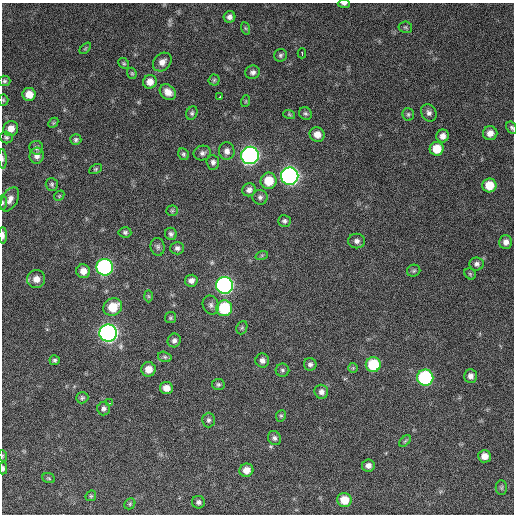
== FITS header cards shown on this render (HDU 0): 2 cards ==
NAXIS1  =                  512 / Axis length
NAXIS2  =                  512 / Axis length

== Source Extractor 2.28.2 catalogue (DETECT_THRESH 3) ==
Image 512 x 512 px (HDU 0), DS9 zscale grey, 1 PNG px = 1 image px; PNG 516 x 516 px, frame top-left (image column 1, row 512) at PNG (2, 3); each listed source drawn as its Kron ellipse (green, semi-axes under 4 px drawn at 4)
Background 766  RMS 27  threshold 81.8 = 3 sigma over >= 5 px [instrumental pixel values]
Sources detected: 108; all 108 listed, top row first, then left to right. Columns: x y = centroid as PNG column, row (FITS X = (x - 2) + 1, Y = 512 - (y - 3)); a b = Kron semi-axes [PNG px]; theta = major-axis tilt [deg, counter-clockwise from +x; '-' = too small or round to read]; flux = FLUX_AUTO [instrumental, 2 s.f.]
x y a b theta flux
344 4 6 4 -1 3600
229 17 6 5 - 6900
405 27 7 5 -9 3100
245 28 6 4 -71 2400
85 48 7 4 44 2200
302 53 5 2 - 10000
280 55 6 6 - 3900
162 62 10 8 45 12000
124 63 6 5 - 2600
253 72 7 6 - 6300
132 73 6 4 -68 2500
214 80 5 5 - 3000
4 81 6 5 - 3300
150 82 7 6 - 15000
168 92 9 7 -40 16000
29 94 6 6 - 20000
220 96 3 2 - 2800
3 100 5 5 - 2400
246 101 6 3 71 2100
192 113 7 5 64 3900
305 113 7 6 - 3600
429 113 9 7 -58 6800
289 114 6 4 -19 2400
408 114 6 5 - 3100
53 123 6 4 45 2400
11 128 8 7 - 15000
512 128 6 5 - 3400
490 133 7 7 - 14000
317 134 7 7 - 15000
443 136 6 6 - 9900
6 137 6 5 - 3700
76 140 6 5 - 3800
36 148 7 6 - 5100
437 149 7 7 - 34000
227 151 8 8 - 9000
202 153 9 7 12 6400
184 154 6 5 - 3500
250 155 9 8 - 760000
37 156 8 7 - 9100
2 159 10 3 -87 3500
213 162 7 6 - 6200
96 169 7 4 27 2900
290 176 8 8 - 780000
269 181 8 8 - 38000
52 184 6 6 - 3600
489 185 7 7 - 37000
249 190 7 6 - 7600
59 196 6 4 46 2200
260 197 8 7 - 5500
10 199 13 7 60 11000
3 203 7 4 85 3100
172 211 5 5 - 2700
284 221 6 6 - 4300
125 232 6 5 - 3900
171 234 6 6 - 5000
3 235 8 3 -89 6600
357 241 8 7 - 7500
506 242 7 6 - 9500
158 247 9 7 -81 5100
177 248 7 6 - 5600
262 255 6 4 18 3100
477 264 7 6 - 5800
105 267 8 8 - 410000
83 271 7 7 - 15000
414 271 7 6 - 3400
470 274 6 5 - 3100
36 279 9 9 - 15000
191 281 6 6 - 7900
225 285 8 8 - 620000
148 296 6 4 -88 2600
211 305 9 8 - 7000
113 307 10 8 28 39000
224 308 8 8 - 110000
170 318 5 5 - 3000
242 328 7 5 69 3300
108 333 8 8 - 930000
174 340 7 6 - 6300
165 357 7 5 -16 3200
55 360 5 5 - 3500
262 361 7 7 - 7000
310 364 6 6 - 5500
373 364 7 7 - 82000
353 368 5 5 - 2500
148 369 7 7 - 19000
282 370 7 6 - 3900
470 376 7 6 - 8300
425 378 8 8 - 240000
218 384 6 5 - 3700
166 388 6 6 - 15000
321 392 7 6 - 7500
82 398 6 5 - 3600
109 403 3 3 - 2600
104 408 7 6 - 5400
281 416 6 5 - 2800
208 420 7 6 - 5100
274 438 7 6 - 5100
405 441 7 4 45 3000
3 456 6 3 -73 1700
484 456 6 6 - 15000
368 465 6 6 - 8500
3 468 6 4 87 4200
246 470 7 6 - 17000
49 478 6 5 - 2700
501 488 7 5 90 3700
91 496 6 5 - 2700
344 500 7 7 - 32000
198 502 6 6 - 5000
130 504 6 5 - 2800
At the frame edge (FLAGS 8, measured only in part): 8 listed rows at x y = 344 4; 3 100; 512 128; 2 159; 3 203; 3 235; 3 456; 3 468